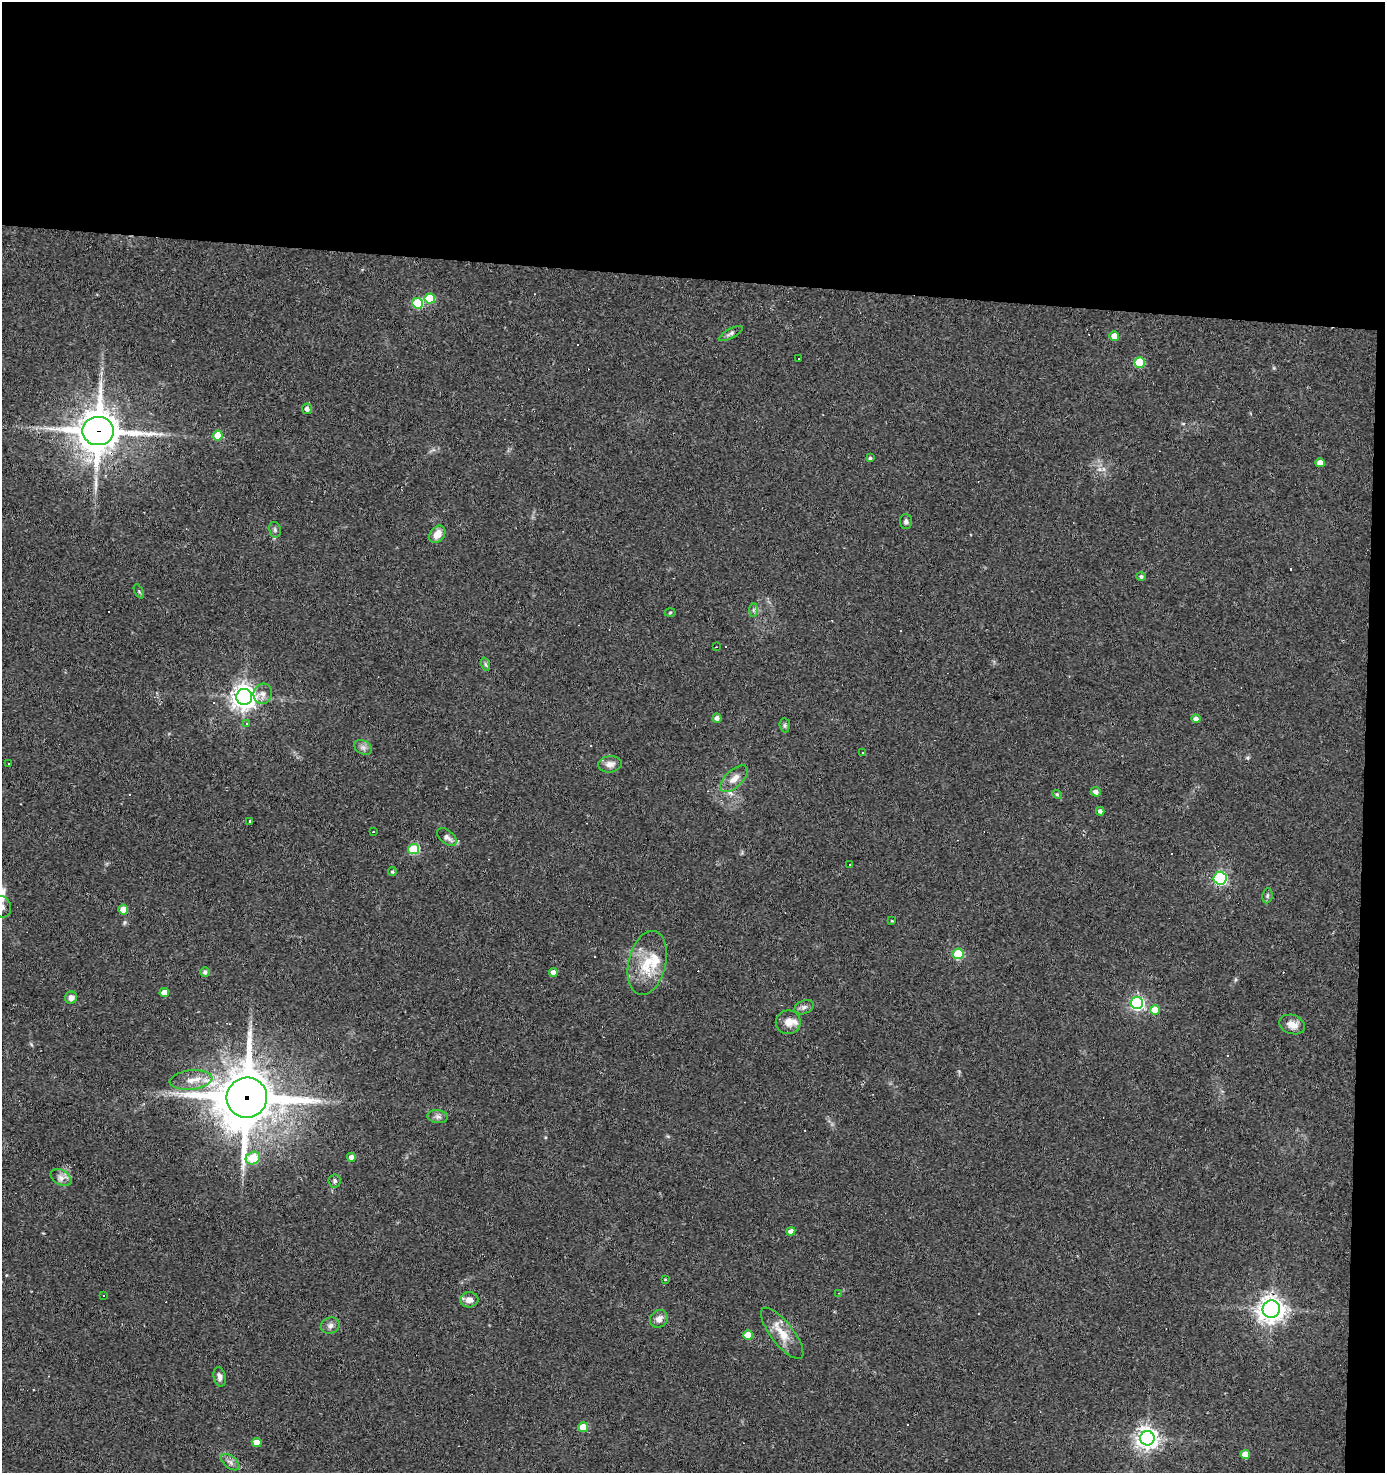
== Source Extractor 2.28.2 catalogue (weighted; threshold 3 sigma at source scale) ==
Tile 3 of 3 x 3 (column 3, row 1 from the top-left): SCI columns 2954-4336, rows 2944-4414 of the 4433 x 4414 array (HDU 1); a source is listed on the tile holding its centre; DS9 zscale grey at full resolution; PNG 1387 x 1475 px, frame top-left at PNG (2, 2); each listed source drawn as its Kron ellipse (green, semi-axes under 4 px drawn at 4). Shown black and unused: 20% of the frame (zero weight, under 2 of 3 exposures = <1% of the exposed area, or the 3 px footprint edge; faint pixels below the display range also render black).
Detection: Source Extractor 2.28.2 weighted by HDU 2 'WHT'; one run over the whole footprint, this tile lists its part. Background 0.11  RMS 0.008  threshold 0.0362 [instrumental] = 3 sigma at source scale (4.5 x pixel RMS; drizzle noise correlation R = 1.50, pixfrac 1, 0.05/0.05 arcsec/px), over >= 5 px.
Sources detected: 88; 8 cosmic-ray / hot-pixel residue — neither listed nor drawn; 1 inside a brighter listed object's ellipse — not listed separately; the other 79 listed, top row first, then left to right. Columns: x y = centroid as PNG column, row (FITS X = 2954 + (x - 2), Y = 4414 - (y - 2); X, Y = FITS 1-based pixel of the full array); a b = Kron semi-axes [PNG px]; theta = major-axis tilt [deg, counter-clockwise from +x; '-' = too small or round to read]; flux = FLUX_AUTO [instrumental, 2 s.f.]
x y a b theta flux
430 298 5 5 - 27
417 303 5 5 - 44
731 333 13 4 28 2.4
1114 336 5 5 - 7.2
799 358 2 2 - 0.68
1140 362 5 5 - 37
307 409 5 5 - 3.2
98 431 15 14 - 2400
218 436 5 5 - 19
870 458 4 4 - 1.2
1320 463 4 4 - 8
906 522 7 6 - 2.2
275 530 8 5 -76 1.9
437 534 9 7 54 9
1141 576 5 4 - 1.8
139 591 8 4 -63 1.2
753 610 7 4 89 1.6
670 612 5 3 - 0.91
716 647 2 2 - 0.46
485 664 7 4 -71 1.6
263 694 10 9 - 4.9
244 697 8 8 - 660
717 718 4 4 - 3
1196 719 4 4 - 4
246 723 3 2 - 0.64
785 725 7 5 -84 1.5
363 747 9 6 -30 3.1
863 753 3 3 - 3.6
8 763 3 2 - 0.96
610 764 12 8 6 5.6
734 779 17 8 43 7.4
1096 792 5 4 - 3.5
1057 794 4 4 - 0.96
1100 811 4 4 - 2.6
250 822 3 3 - 5.9
373 832 2 2 - 0.62
447 837 11 6 -40 3.5
414 849 5 5 - 48
849 864 3 3 - 2
392 872 4 4 - 1.2
1220 878 6 6 - 110
1267 896 8 5 83 1.6
2 907 11 9 -64 4.6
123 910 5 4 - 13
892 921 3 3 - 0.62
958 954 5 5 - 43
647 963 32 18 76 27
205 972 4 4 - 2.4
553 972 4 4 - 4.6
164 993 5 4 - 10
71 998 6 6 - 4.3
1137 1003 6 6 - 160
804 1007 10 6 23 3
1155 1010 5 4 - 14
788 1022 12 12 - 8.8
1292 1024 13 9 -19 7
191 1080 21 9 6 11
247 1098 20 20 - 4600
438 1117 10 6 -7 3
351 1157 4 4 - 4.1
253 1158 7 6 - 40
61 1177 11 7 -31 4.3
335 1181 6 6 - 1.9
791 1231 4 4 - 4.1
665 1279 3 2 - 0.72
839 1293 3 2 - 0.52
103 1296 3 2 - 0.81
469 1300 9 7 5 5.1
1271 1309 9 8 - 680
659 1319 9 8 - 5.1
330 1325 10 8 19 3.3
782 1333 31 11 -52 15
748 1335 5 5 - 13
220 1377 10 6 -77 3.2
583 1427 5 5 - 14
1147 1438 7 7 - 540
257 1442 5 4 - 9.3
1245 1454 5 4 - 9.6
230 1462 11 6 -40 3.2
Overlapping masked pixels (flux is a lower limit): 2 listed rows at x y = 98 431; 247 1098
Isophote crosses this tile's border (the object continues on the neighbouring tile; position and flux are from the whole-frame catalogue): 1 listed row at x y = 2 907